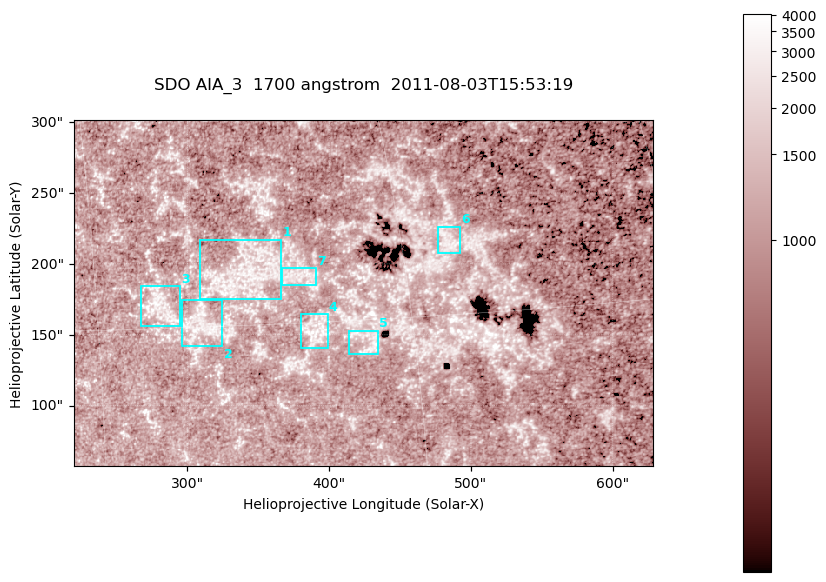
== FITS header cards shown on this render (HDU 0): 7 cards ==
TELESCOP= 'SDO     '           /
INSTRUME= 'AIA_3   '           /
WAVELNTH=                 1700 /
WAVEUNIT= 'angstrom'           /
DATE-OBS= '2011-08-03T15:53:19.712' /
CTYPE1  = 'HPLN-TAN'           /
CTYPE2  = 'HPLT-TAN'           /

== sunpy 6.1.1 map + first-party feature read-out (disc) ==
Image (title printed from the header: SDO AIA_3  1700 angstrom  2011-08-03T15:53:19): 666 x 399 px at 0.613 arcsec/px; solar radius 946 arcsec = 1543 px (partial field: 3.6% of the solar disc is inside the frame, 100% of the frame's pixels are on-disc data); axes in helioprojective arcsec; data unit not stated in the header (colour bar unlabelled)
Pointing: header CRPIX1/2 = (2049.23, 2048.32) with CRVAL1/2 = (0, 0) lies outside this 666 x 399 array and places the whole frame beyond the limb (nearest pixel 1.4 R_sun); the SolarSoft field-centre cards XCEN/YCEN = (424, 179.5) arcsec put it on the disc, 1975 arcsec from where CRPIX/CRVAL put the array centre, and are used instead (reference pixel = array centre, CRVAL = XCEN/YCEN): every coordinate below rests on XCEN/YCEN
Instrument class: DISC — disc imager (sunpy class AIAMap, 1700 A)
Bright regions (active regions / flare kernels): reference = the on-disc median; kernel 5 px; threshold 5 sigma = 1337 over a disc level ~1077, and >= 1.15x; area >= 265 px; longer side >= 5 px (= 3.1 arcsec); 7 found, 7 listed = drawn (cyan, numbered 1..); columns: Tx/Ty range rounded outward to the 2 arcsec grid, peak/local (2 s.f.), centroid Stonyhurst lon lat
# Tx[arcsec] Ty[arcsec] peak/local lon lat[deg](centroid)
1 308..368 174..218 3.3 +22 +17
2 296..326 142..176 3.4 +20 +15
3 266..296 156..184 3.4 +18 +16
4 380..400 140..166 3.3 +25 +15
5 414..436 136..154 3.2 +28 +14
6 476..492 206..228 2.9 +32 +18
7 366..392 184..198 2.9 +25 +17